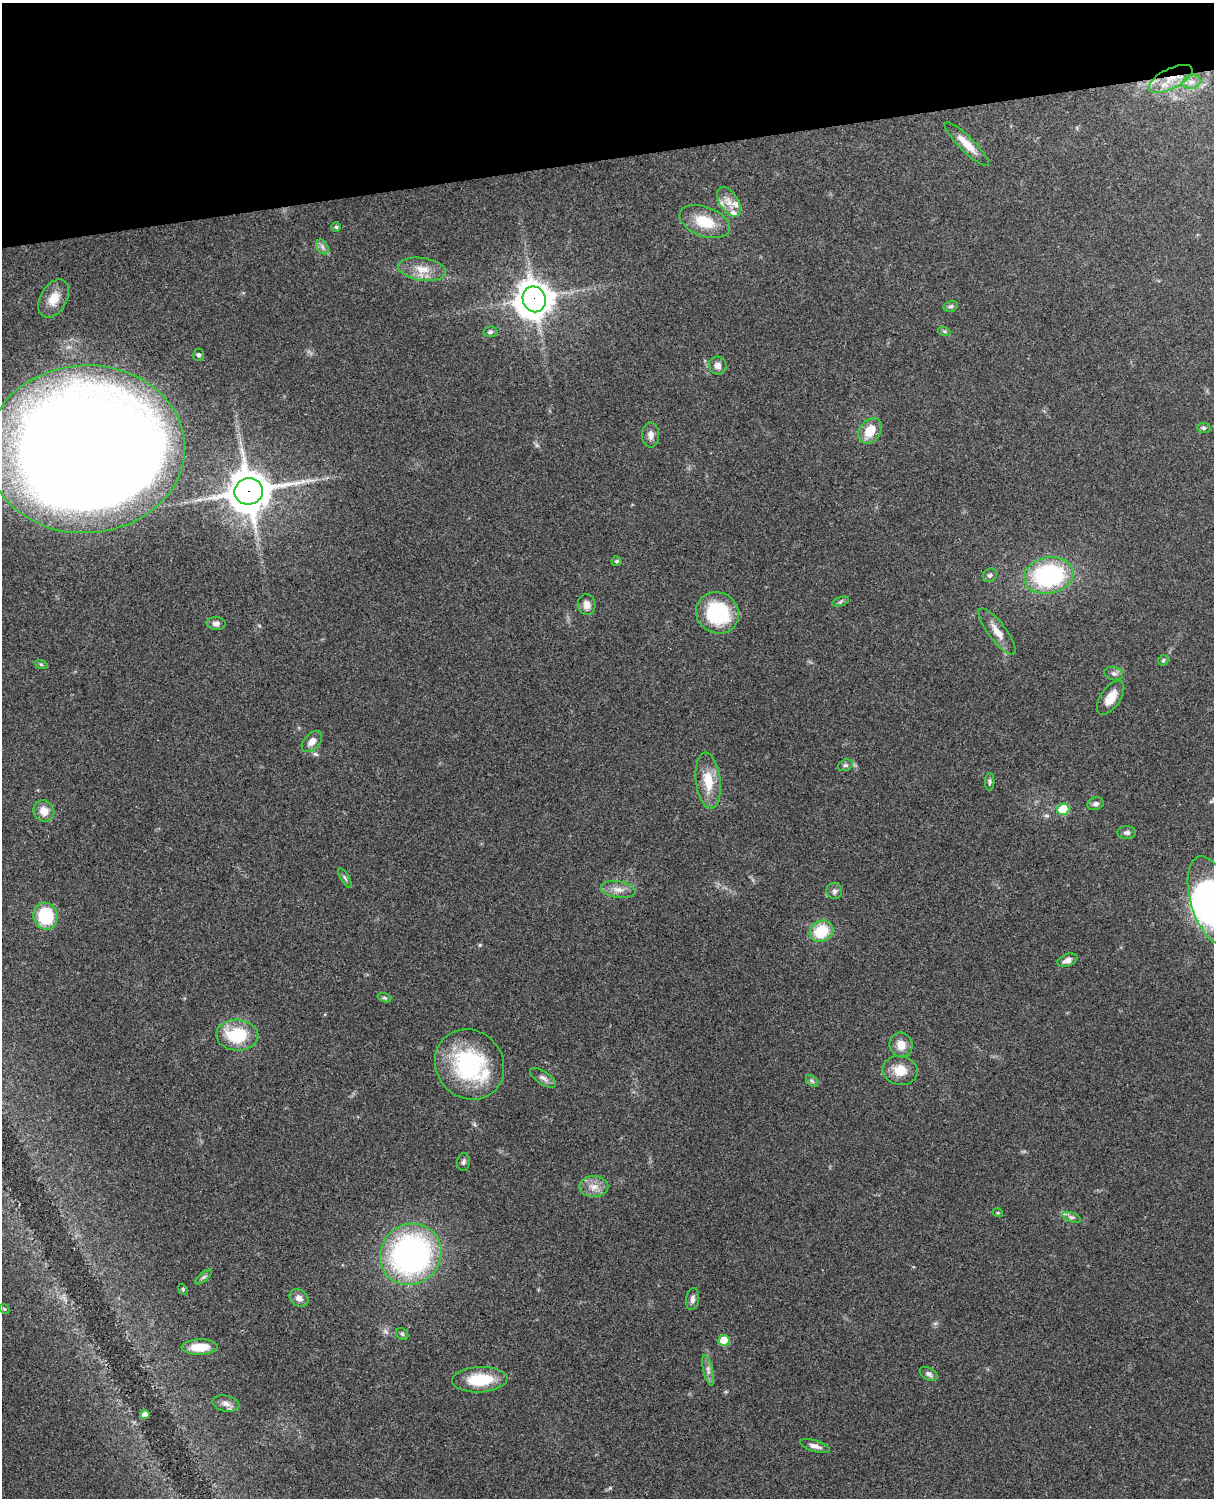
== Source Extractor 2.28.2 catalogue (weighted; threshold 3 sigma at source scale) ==
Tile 3 of 4 x 3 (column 3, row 1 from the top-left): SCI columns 2546-3757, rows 3268-4763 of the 5088 x 4926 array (HDU 1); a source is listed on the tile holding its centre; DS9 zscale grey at full resolution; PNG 1216 x 1500 px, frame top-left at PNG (2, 3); each listed source drawn as its Kron ellipse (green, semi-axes under 4 px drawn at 4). Shown black and unused: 10% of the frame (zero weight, under 3 of 4 exposures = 6% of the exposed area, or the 3 px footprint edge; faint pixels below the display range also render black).
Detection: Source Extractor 2.28.2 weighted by HDU 2 'WHT'; one run over the whole footprint, this tile lists its part. Background 0.0779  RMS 0.0058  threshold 0.0263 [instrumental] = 3 sigma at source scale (4.5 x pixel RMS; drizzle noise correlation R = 1.50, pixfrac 1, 0.05/0.05 arcsec/px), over >= 5 px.
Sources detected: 79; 1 too faint to see at this stretch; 1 inside a brighter object's white glare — neither listed nor drawn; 4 inside a brighter listed object's ellipse — not listed separately; the other 73 listed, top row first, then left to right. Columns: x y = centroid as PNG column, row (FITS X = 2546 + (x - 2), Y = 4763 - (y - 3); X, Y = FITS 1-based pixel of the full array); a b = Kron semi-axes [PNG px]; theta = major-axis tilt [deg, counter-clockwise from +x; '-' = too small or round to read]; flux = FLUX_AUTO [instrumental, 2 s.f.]
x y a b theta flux
1170 79 24 10 26 12
1191 82 9 6 15 2.8
967 144 30 7 -45 8.3
729 202 17 9 -59 5.9
705 222 26 14 -20 17
336 227 5 5 - 0.85
322 247 8 5 -60 1.7
422 269 24 11 -8 9.2
54 299 20 13 61 9.3
534 299 13 11 -70 1300
951 306 7 5 15 1.3
944 331 6 4 -18 0.83
490 332 7 5 11 1.2
199 355 6 5 - 1.2
718 365 9 9 - 3.4
1204 428 6 5 - 1.1
870 431 14 10 54 12
651 435 12 8 -88 3.5
86 449 99 84 3 1800
249 491 14 13 - 1800
617 561 5 5 - 1.2
990 575 7 6 - 1.4
1049 575 25 18 11 73
840 602 8 3 19 0.99
587 605 10 9 - 3.7
717 613 22 20 -33 43
216 623 9 6 -3 2.3
997 631 28 9 -53 7.2
1163 660 6 4 45 0.89
41 664 6 4 -19 0.8
1114 673 9 6 -15 1.8
1111 698 19 10 56 7.9
312 742 12 8 46 4.3
845 765 7 5 19 1.3
708 781 28 12 -83 14
990 782 9 4 86 1.1
1096 804 8 6 18 1.9
1063 809 6 5 - 24
44 811 11 10 - 6.3
1127 832 9 6 0 1.9
345 878 11 3 -60 1.2
618 890 17 8 -9 4.8
834 891 8 8 - 2
1212 900 46 21 -73 170
46 916 13 12 - 28
821 931 12 10 30 22
1067 960 10 6 21 3.2
384 998 7 4 -19 0.9
237 1035 21 15 -3 27
901 1045 12 11 - 6.5
470 1064 36 33 -51 65
900 1070 18 14 -8 9.9
543 1078 15 6 -34 2.5
812 1081 7 4 -45 1.1
463 1162 9 6 83 1.5
594 1187 14 10 1 5.7
998 1213 5 3 - 0.56
1071 1217 10 4 -21 1.6
411 1254 32 29 44 170
204 1277 10 3 40 1.1
183 1289 6 4 -68 0.73
299 1298 10 8 -35 3.8
692 1299 11 6 82 2.3
4 1309 5 4 - 0.71
402 1334 7 5 -44 1
724 1340 5 5 - 14
200 1347 18 8 2 10
708 1370 15 5 -77 2.8
929 1374 9 6 -30 1.8
480 1380 28 12 3 22
226 1404 13 8 -12 3.5
145 1415 5 4 - 5.1
815 1446 15 5 -17 3
Overlapping masked pixels (flux is a lower limit): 4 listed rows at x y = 1170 79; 534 299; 86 449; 249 491
Isophote crosses this tile's border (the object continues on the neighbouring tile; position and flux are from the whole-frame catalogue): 2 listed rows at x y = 86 449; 1212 900